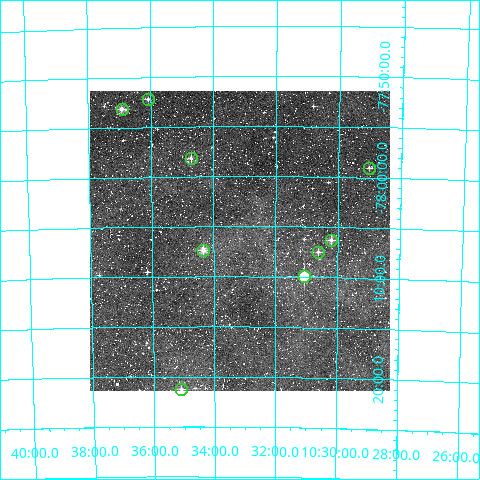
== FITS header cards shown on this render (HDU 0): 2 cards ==
NAXIS1  =                  300
NAXIS2  =                  300

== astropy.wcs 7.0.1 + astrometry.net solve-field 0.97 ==
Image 300 x 300 px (HDU 0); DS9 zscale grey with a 90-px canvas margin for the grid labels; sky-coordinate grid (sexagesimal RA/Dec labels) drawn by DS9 from the SOLVED WCS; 9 Tycho-2 reference stars matched to detected sources circled (green)
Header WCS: RA---TAN/DEC--TAN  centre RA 10:33:11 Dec -78:06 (158.29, -78.11 deg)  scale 6 arcsec/px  FOV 30.0' x 30.0'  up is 0 deg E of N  parity normal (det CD < 0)
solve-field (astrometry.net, Tycho-2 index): VERIFIED the header's WCS against the Tycho-2 star catalogue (verified at 2 index scales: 8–9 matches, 0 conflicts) and refined it, rather than solving blind
Solved WCS: RA---TAN-SIP/DEC--TAN-SIP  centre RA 10:33:10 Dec -78:06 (158.29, -78.11 deg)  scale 5.99 arcsec/px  FOV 30.0' x 29.9'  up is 0 deg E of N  parity normal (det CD < 0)
The solver's refit moves the header's centre by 3.4 arcsec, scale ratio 0.9988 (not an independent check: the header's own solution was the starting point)
Tycho-2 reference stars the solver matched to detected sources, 9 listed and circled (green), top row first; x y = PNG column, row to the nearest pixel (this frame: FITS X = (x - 91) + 1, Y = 300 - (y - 91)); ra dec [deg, ICRS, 3 dp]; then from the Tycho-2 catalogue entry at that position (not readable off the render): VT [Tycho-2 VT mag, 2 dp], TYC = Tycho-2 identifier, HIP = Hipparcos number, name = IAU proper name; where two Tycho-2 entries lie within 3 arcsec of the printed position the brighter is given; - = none
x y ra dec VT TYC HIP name
149 99 159.022 -77.870 11.43 9401-418-1 - -
123 109 159.231 -77.886 9.76 9401-521-1 - -
192 158 158.681 -77.970 11.15 9401-670-1 - -
370 168 157.257 -77.984 11.79 9401-910-1 - -
332 240 157.554 -78.105 10.60 9401-607-1 - -
204 250 158.584 -78.123 9.97 9401-29-1 51748 -
319 252 157.657 -78.125 11.15 9401-807-1 - -
305 276 157.767 -78.165 8.62 9401-810-1 51500 -
182 389 158.775 -78.354 11.29 9401-631-1 - -